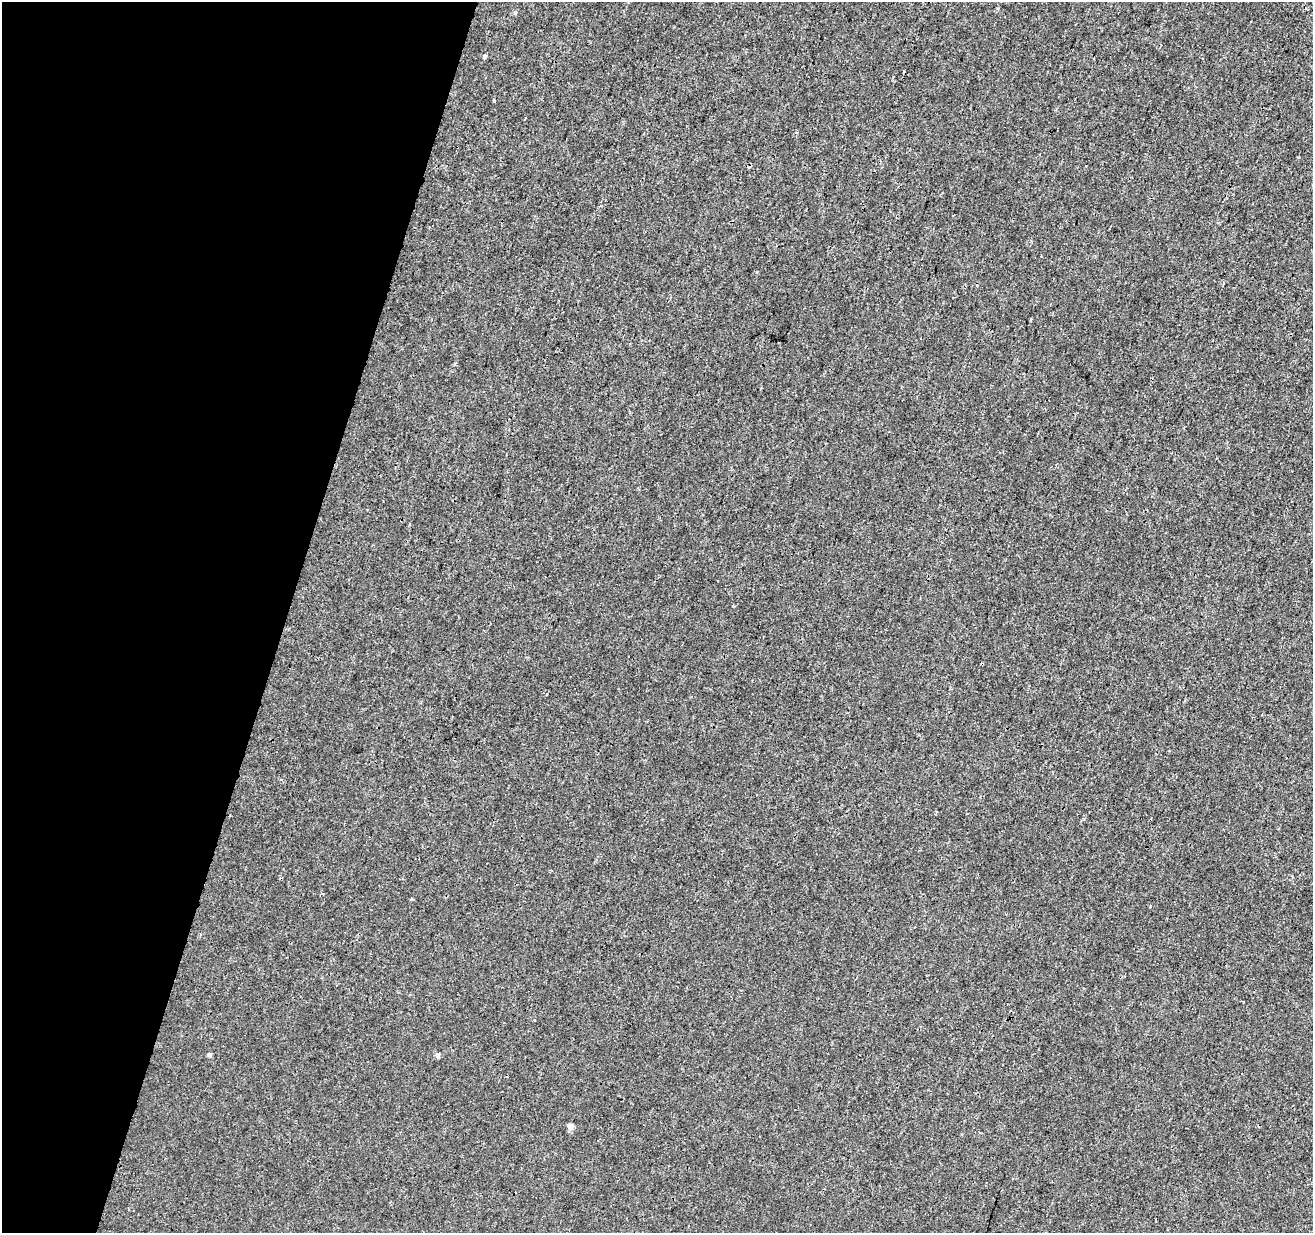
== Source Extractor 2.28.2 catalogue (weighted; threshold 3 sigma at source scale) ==
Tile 9 of 4 x 4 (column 1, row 3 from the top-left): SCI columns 9-1319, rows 1513-2743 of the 5253 x 5424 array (HDU 1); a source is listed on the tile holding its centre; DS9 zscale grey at full resolution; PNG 1315 x 1235 px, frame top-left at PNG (2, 2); no overlay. Shown black and unused: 22% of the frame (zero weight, under 3 of 4 exposures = <1% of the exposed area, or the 3 px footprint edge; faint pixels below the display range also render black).
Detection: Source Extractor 2.28.2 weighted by HDU 2 'WHT'; one run over the whole footprint, this tile lists its part. Background -9.72e-05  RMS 0.0016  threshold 0.00738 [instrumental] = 3 sigma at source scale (4.5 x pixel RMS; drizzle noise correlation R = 1.50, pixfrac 1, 0.0396/0.0396 arcsec/px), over >= 5 px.
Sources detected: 6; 1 cosmic-ray / hot-pixel residue — not listed; the other 5 listed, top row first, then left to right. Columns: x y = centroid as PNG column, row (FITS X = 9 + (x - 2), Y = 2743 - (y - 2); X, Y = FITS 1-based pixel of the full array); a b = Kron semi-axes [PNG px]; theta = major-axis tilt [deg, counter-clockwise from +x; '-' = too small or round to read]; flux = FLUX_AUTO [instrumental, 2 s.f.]
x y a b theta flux
515 12 6 5 - 0.24
485 56 5 4 - 0.3
209 1055 5 4 - 0.28
438 1055 5 5 - 0.52
570 1126 5 5 - 1.3